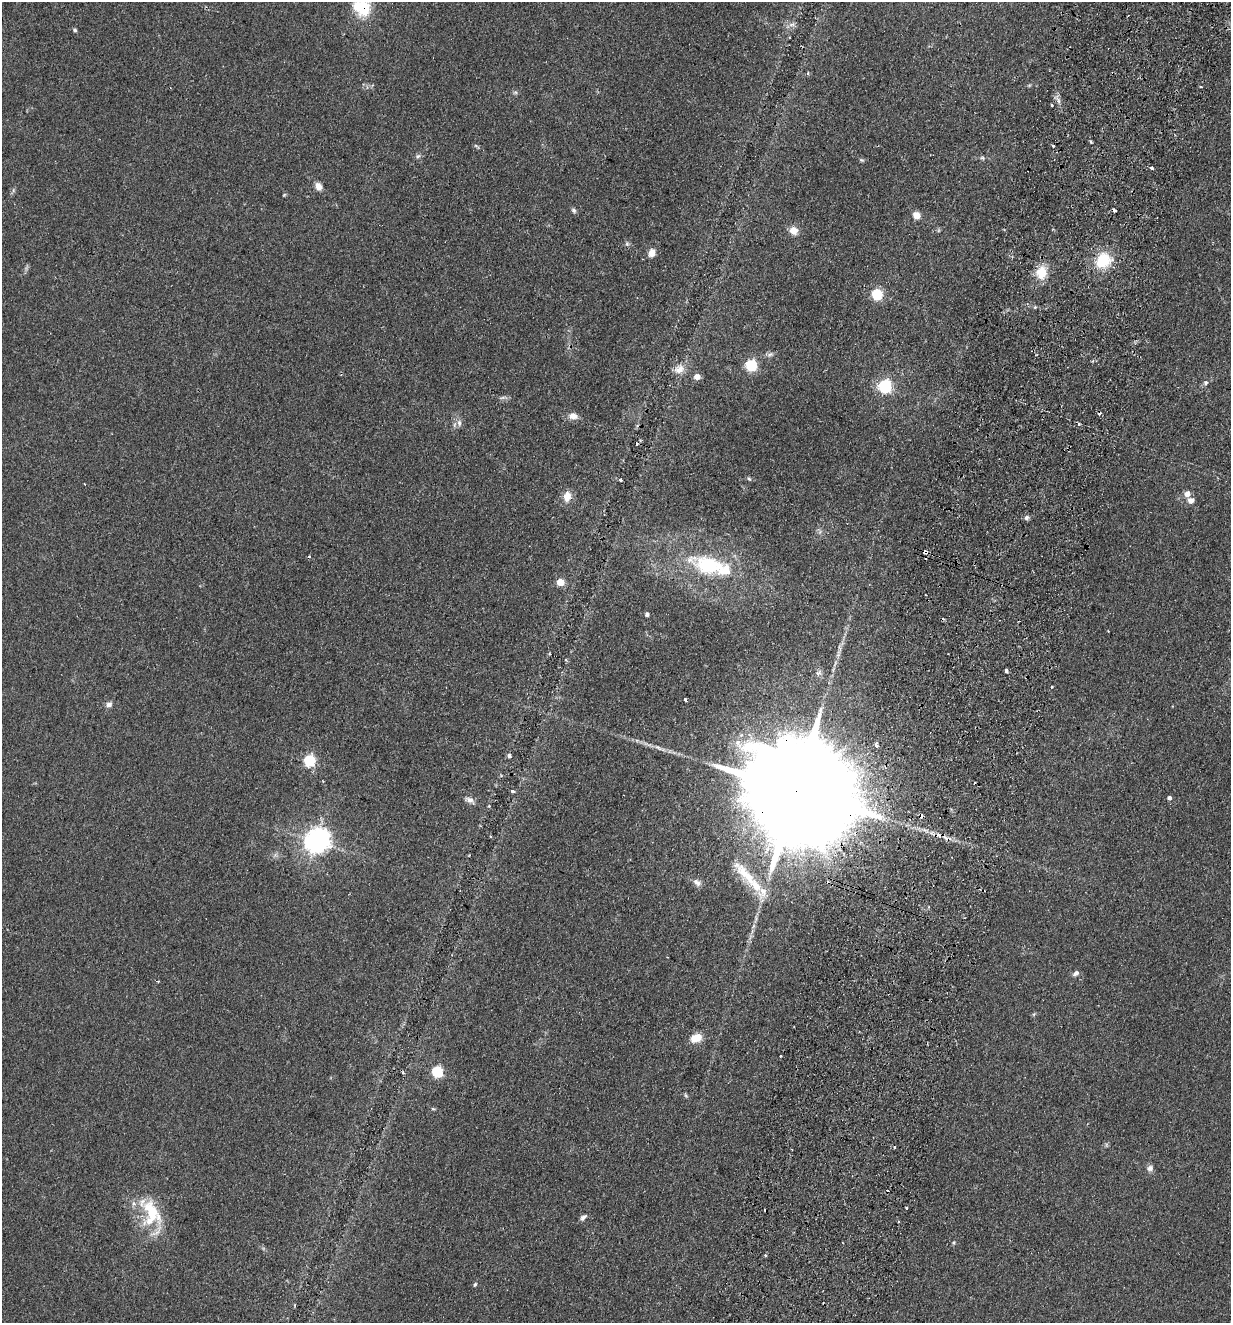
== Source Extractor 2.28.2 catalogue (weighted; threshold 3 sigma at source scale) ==
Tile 10 of 4 x 4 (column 2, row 3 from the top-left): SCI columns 1540-2768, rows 1342-2662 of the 5410 x 5325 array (HDU 1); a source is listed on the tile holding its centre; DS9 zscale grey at full resolution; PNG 1233 x 1325 px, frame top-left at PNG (2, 2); no overlay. Shown black and unused: <1% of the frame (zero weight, under 2 of 3 exposures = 3% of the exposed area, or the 3 px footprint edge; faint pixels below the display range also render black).
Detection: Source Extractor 2.28.2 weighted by HDU 2 'WHT'; one run over the whole footprint, this tile lists its part. Background 0.133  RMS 0.01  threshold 0.0471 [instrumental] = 3 sigma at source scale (4.5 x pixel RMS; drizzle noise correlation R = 1.50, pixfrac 1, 0.05/0.05 arcsec/px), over >= 5 px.
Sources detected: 97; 2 too faint to see at this stretch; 2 inside a brighter object's white glare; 11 cosmic-ray / hot-pixel residue — not listed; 4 inside a brighter listed object's ellipse — not listed separately; the other 78 listed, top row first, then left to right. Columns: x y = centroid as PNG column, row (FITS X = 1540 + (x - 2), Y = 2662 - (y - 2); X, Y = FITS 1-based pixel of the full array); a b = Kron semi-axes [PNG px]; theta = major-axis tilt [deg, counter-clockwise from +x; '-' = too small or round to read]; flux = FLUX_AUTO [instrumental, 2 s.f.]
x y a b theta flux
363 8 18 14 -87 41
792 24 10 5 12 3.9
75 30 5 4 - 1.7
1200 87 3 2 - 1.4
1052 105 3 3 - 2.2
1090 142 4 3 - 1.5
476 146 9 3 -39 1.6
1053 146 3 3 - 2.8
418 156 7 6 - 2.3
982 158 7 5 -21 1.9
861 160 7 5 -11 1.4
1152 168 3 3 - 10
318 186 8 6 -55 8.4
13 190 6 4 -72 1.5
284 195 6 3 19 0.95
574 210 7 5 -57 2.4
1114 210 4 3 - 3.5
916 215 8 7 - 8.5
793 230 10 9 - 8.9
627 244 6 5 - 1.9
652 253 9 7 74 7.9
1103 260 16 14 35 40
1041 272 16 12 74 21
877 295 5 5 - 98
1035 307 5 4 - 1.2
770 354 10 6 30 3
751 366 6 6 - 110
680 369 15 10 33 10
697 377 5 5 - 9.6
1206 383 6 6 - 2.4
885 386 6 6 - 180
503 397 9 4 13 2.4
573 416 13 8 -9 7
459 423 10 6 -89 4.2
1079 424 3 3 - 1.7
749 479 6 4 -51 1.5
621 480 4 3 - 1.9
85 484 3 2 - 0.78
1187 494 6 5 - 8.3
567 496 11 8 80 12
1191 501 6 6 - 7.2
1027 517 6 6 - 2.9
925 552 4 3 - 22
309 557 3 3 - 1.9
708 565 44 21 -14 81
560 582 5 5 - 23
647 614 5 4 - 2.3
839 649 18 5 79 6
1006 671 4 3 - 3
819 673 9 7 36 3.3
685 699 3 3 - 4.2
109 704 9 6 14 3.8
876 745 3 3 - 4.9
509 756 6 5 - 2.3
309 761 6 5 - 120
512 791 4 3 - 2.7
798 791 55 21 -21 61000
1169 798 5 5 - 2.8
470 800 12 7 -23 5.2
491 836 3 3 - 1.7
316 841 7 7 - 880
746 875 52 14 -48 36
697 882 12 8 -35 5.3
1076 973 8 6 32 3.5
158 981 5 2 - 1.2
1034 1014 5 4 - 1.3
696 1038 12 8 22 16
781 1056 3 2 - 1.4
437 1072 6 5 - 100
686 1095 7 4 -70 1.5
433 1109 6 3 -18 1.1
1150 1168 8 8 - 4.3
906 1208 3 2 - 1.8
151 1213 40 25 -79 56
583 1217 10 5 44 3.5
954 1243 6 4 90 1.2
765 1255 4 3 - 1.5
475 1284 5 4 - 1.7
Overlapping masked pixels (flux is a lower limit): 3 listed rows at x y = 363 8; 925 552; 798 791
Isophote crosses this tile's border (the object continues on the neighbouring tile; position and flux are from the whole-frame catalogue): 1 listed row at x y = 363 8